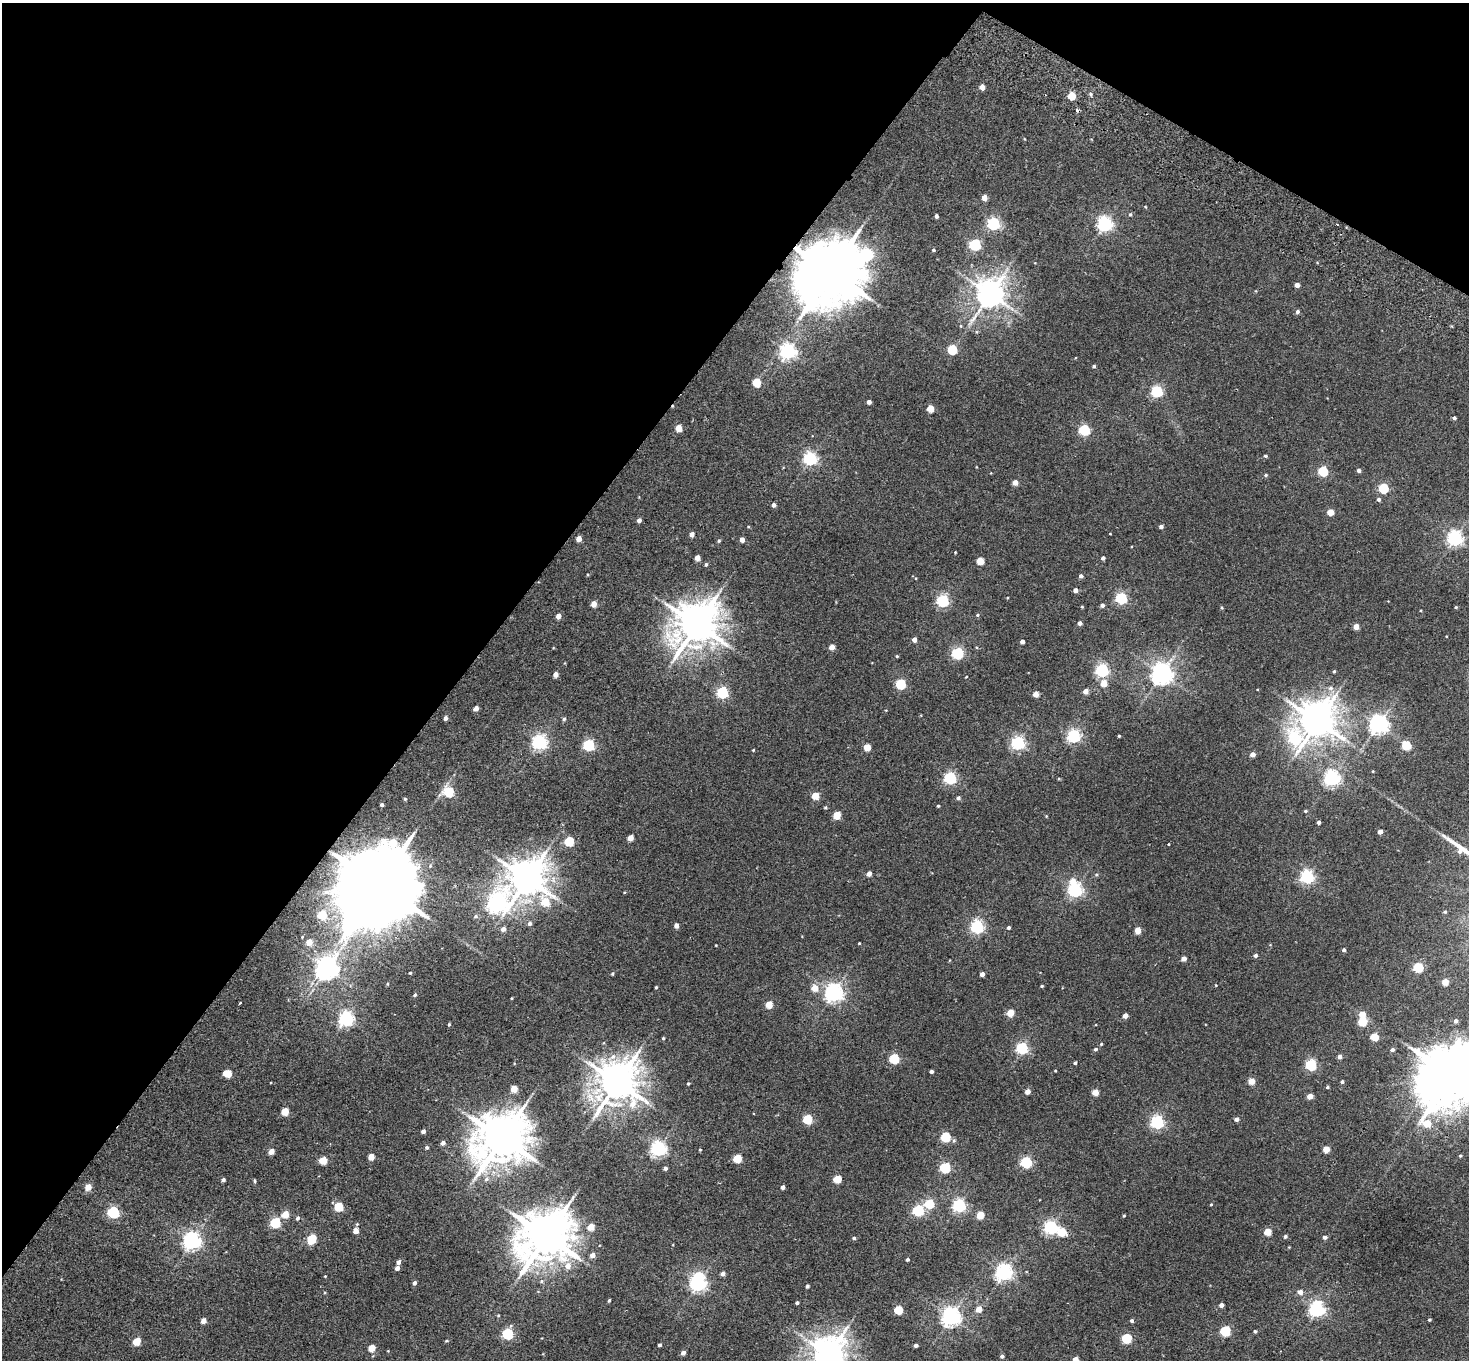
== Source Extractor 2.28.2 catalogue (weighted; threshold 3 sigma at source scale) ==
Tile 2 of 4 x 4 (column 2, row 1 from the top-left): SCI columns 1504-2970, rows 4280-5637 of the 5943 x 5978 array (HDU 1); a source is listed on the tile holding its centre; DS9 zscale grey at full resolution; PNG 1471 x 1362 px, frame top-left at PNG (2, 3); no overlay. Shown black and unused: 35% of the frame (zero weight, under 2 of 3 exposures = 3% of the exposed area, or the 3 px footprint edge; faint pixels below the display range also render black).
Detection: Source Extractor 2.28.2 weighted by HDU 2 'WHT'; one run over the whole footprint, this tile lists its part. Background 0.0289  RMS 0.0064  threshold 0.0289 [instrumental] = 3 sigma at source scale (4.5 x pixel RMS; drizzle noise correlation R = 1.50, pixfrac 1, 0.05/0.05 arcsec/px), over >= 5 px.
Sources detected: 272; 4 inside a brighter object's white glare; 2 cosmic-ray / hot-pixel residue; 1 long thin detection or spike segment (spike, bleed or trail) — not listed; the other 265 listed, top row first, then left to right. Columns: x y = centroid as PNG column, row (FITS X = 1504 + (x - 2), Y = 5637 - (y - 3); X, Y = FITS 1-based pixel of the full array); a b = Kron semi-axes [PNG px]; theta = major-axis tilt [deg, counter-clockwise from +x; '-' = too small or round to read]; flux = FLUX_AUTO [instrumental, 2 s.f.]
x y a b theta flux
982 87 4 4 - 4.9
1090 94 5 4 - 1
1071 96 5 5 - 17
1025 139 4 2 - 0.38
984 197 4 4 - 5.5
1130 214 5 4 - 0.86
936 216 4 3 - 1.6
993 223 6 5 - 98
1105 224 6 6 - 170
975 244 5 5 - 65
933 250 4 3 - 0.79
831 272 19 16 51 5800
1297 285 4 4 - 3.6
990 294 9 8 - 900
1297 312 5 5 - 1.6
961 326 5 3 - 0.53
952 349 5 5 - 36
788 351 6 6 - 190
1094 366 4 3 - 0.96
756 382 5 5 - 20
1157 391 5 5 - 78
869 402 4 4 - 3
930 408 5 4 - 12
1454 418 4 3 - 1.2
678 428 5 4 - 11
1084 430 5 5 - 60
1265 456 4 3 - 0.82
810 458 6 6 - 130
1323 471 5 5 - 37
1358 471 4 4 - 1.6
1266 475 5 4 - 0.83
1015 482 4 4 - 4.9
1383 488 5 5 - 41
1379 499 4 4 - 1.4
773 505 4 4 - 2.4
1330 512 5 4 - 11
639 520 4 4 - 2.4
1161 526 4 3 - 1.8
692 534 4 4 - 3.3
1455 538 6 6 - 190
579 539 4 4 - 5.6
742 540 4 4 - 4
719 541 4 4 - 0.91
955 552 3 3 - 0.47
697 558 4 4 - 5
1103 558 4 4 - 1.8
980 561 5 4 - 14
706 564 5 4 - 1
1081 576 4 4 - 2.1
1075 590 4 4 - 3.3
1007 598 3 2 - 0.47
1121 598 5 5 - 76
942 601 5 5 - 95
594 604 4 4 - 6.5
1102 605 4 4 - 1.9
1082 607 4 3 - 0.63
1456 607 4 3 - 0.6
1221 608 5 3 - 0.66
977 615 4 4 - 0.82
558 616 5 4 - 3.9
1080 623 4 4 - 2.4
697 625 14 12 44 2000
1356 626 4 4 - 6
914 640 4 4 - 3.2
1022 642 4 4 - 2.6
832 647 5 4 - 5
957 653 5 5 - 85
897 656 4 3 - 0.63
1102 670 5 5 - 110
1334 671 4 3 - 0.74
1162 673 7 7 - 450
555 674 4 4 - 3.9
966 677 3 2 - 0.44
1104 683 5 5 - 10
901 684 5 5 - 45
1331 688 9 7 33 2.6
1085 691 4 4 - 4.3
722 692 5 5 - 74
1035 694 4 4 - 6.6
476 708 4 4 - 4.6
445 718 4 4 - 2.1
564 719 5 4 - 1
1317 721 13 10 -42 1600
1378 724 7 6 - 300
1074 736 5 5 - 130
1119 736 3 3 - 0.69
1294 738 13 9 -70 51
539 742 6 6 - 170
1018 743 5 5 - 120
588 745 5 5 - 70
1406 745 6 5 - 21
867 747 5 4 - 12
753 750 3 3 - 0.48
1252 755 4 4 - 4.6
1373 771 4 2 - 0.42
950 778 5 5 - 90
1332 778 6 6 - 200
448 792 6 6 - 43
815 796 5 4 - 14
958 798 4 4 - 1.6
405 799 4 4 - 0.74
382 805 3 3 - 1.3
938 806 3 3 - 0.69
825 807 4 4 - 0.71
1305 811 4 3 - 0.82
837 815 5 4 - 17
1318 822 4 3 - 1.6
1380 832 4 4 - 3.8
630 838 4 4 - 6.4
569 841 5 5 - 32
1168 844 3 2 - 0.42
1460 851 6 5 - 1.9
869 874 4 4 - 3.6
1096 875 5 5 - 0.82
1307 877 5 5 - 130
527 879 12 10 51 1600
1073 881 6 6 - 5.5
379 884 23 18 48 12000
1075 890 6 5 - 150
545 902 22 14 66 24
496 903 9 8 - 250
1445 912 3 3 - 0.78
322 915 5 5 - 23
476 916 6 5 - 1.2
529 924 5 5 - 1.7
676 926 4 4 - 3.5
977 926 5 5 - 120
1008 927 4 4 - 1.2
503 929 5 4 - 3.2
1138 930 5 4 - 8.2
302 937 4 4 - 0.5
309 942 5 5 - 8.6
859 943 3 2 - 0.49
716 945 3 2 - 0.38
1344 950 4 3 - 1.5
1255 955 4 4 - 1.7
1184 958 4 4 - 4
1418 967 5 5 - 42
327 968 8 7 - 480
410 973 3 3 - 0.74
612 974 4 3 - 0.72
982 974 4 4 - 2.9
1445 982 4 4 - 10
1216 985 4 3 - 0.43
1042 986 4 3 - 0.73
656 987 3 3 - 0.63
814 988 5 5 - 10
833 993 6 6 - 270
415 995 5 4 - 0.99
511 998 4 2 - 0.5
240 1003 3 2 - 0.7
769 1004 5 4 - 13
1010 1012 5 4 - 14
1362 1014 5 4 - 8.6
1125 1016 4 4 - 4.3
346 1018 6 6 - 170
1362 1021 5 5 - 27
1456 1021 4 4 - 2.1
449 1024 4 4 - 0.75
1374 1037 5 4 - 20
663 1038 3 3 - 0.71
1101 1044 4 4 - 0.69
1022 1048 5 5 - 82
1095 1049 4 4 - 1.3
1392 1049 5 4 - 1.4
1340 1056 4 4 - 2.6
894 1059 5 5 - 45
1075 1063 3 3 - 1
1311 1065 5 5 - 64
1055 1070 3 2 - 0.52
931 1071 4 3 - 1.8
227 1073 6 5 - 16
1451 1076 21 16 53 5100
1251 1081 4 4 - 11
617 1082 13 11 62 1800
1342 1082 4 4 - 1.1
688 1083 4 3 - 0.81
1327 1087 4 3 - 0.77
514 1089 5 4 - 11
1027 1091 4 4 - 4.7
1095 1092 4 4 - 9.9
1310 1096 4 4 - 6.1
285 1111 5 4 - 16
807 1119 5 5 - 34
1236 1119 4 4 - 2.6
1157 1122 6 5 - 120
423 1131 4 4 - 2.3
945 1137 5 5 - 41
502 1138 16 13 38 3000
443 1143 5 4 - 2.4
427 1147 5 4 - 1.1
658 1148 6 6 - 190
1326 1149 5 4 - 10
700 1150 4 3 - 0.43
271 1151 5 4 - 6.4
1460 1156 4 3 - 0.68
371 1157 5 4 - 8.4
737 1158 5 5 - 22
323 1160 5 5 - 16
1026 1162 5 5 - 71
665 1168 4 3 - 1.7
945 1168 5 5 - 51
837 1179 5 4 - 19
223 1180 4 4 - 1.5
255 1181 5 3 - 0.83
88 1187 5 4 - 8.8
783 1187 4 4 - 2.6
929 1204 5 5 - 28
1211 1204 4 3 - 0.54
959 1205 6 5 - 110
338 1206 5 5 - 29
918 1210 5 5 - 64
113 1212 5 5 - 80
285 1214 5 4 - 11
980 1215 5 4 - 16
1124 1216 4 3 - 0.59
297 1218 6 5 - 1.3
275 1222 5 5 - 49
591 1227 5 4 - 13
1051 1227 6 5 - 140
356 1231 5 5 - 5.4
1061 1232 5 5 - 20
1267 1232 5 4 - 15
546 1236 16 13 37 2900
1285 1236 4 4 - 1.2
1325 1237 5 4 - 2
854 1238 4 3 - 1
312 1239 6 5 - 32
192 1241 6 6 - 270
593 1255 5 4 - 4.4
907 1260 3 3 - 1.1
398 1262 4 4 - 2.3
568 1266 7 6 - 5.1
397 1268 4 4 - 2.7
1004 1272 6 6 - 240
723 1274 4 4 - 2.5
325 1276 3 3 - 0.42
414 1283 4 4 - 2
698 1283 6 6 - 210
807 1286 4 3 - 1.3
1300 1292 5 5 - 3.8
609 1300 3 3 - 0.88
797 1303 4 3 - 1.3
1221 1305 4 4 - 2.8
979 1309 5 4 - 7.8
1316 1309 6 6 - 180
898 1310 5 5 - 26
498 1315 4 3 - 0.62
951 1317 7 6 - 320
1429 1320 3 3 - 0.72
203 1321 4 4 - 5.3
1132 1321 4 4 - 1.2
1225 1331 5 5 - 47
1255 1331 4 4 - 1
507 1334 5 5 - 63
1127 1338 5 5 - 41
137 1341 5 4 - 18
446 1341 6 3 1 0.63
659 1345 3 3 - 1.2
916 1345 4 3 - 1.8
371 1348 5 5 - 13
683 1353 4 4 - 2.9
828 1354 10 9 - 1300
1002 1356 4 4 - 1.8
1075 1360 4 4 - 6.3
Overlapping masked pixels (flux is a lower limit): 2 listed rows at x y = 831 272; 379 884
Isophote crosses this tile's border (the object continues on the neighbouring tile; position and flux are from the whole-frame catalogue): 3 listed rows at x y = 1451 1076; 828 1354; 1075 1360